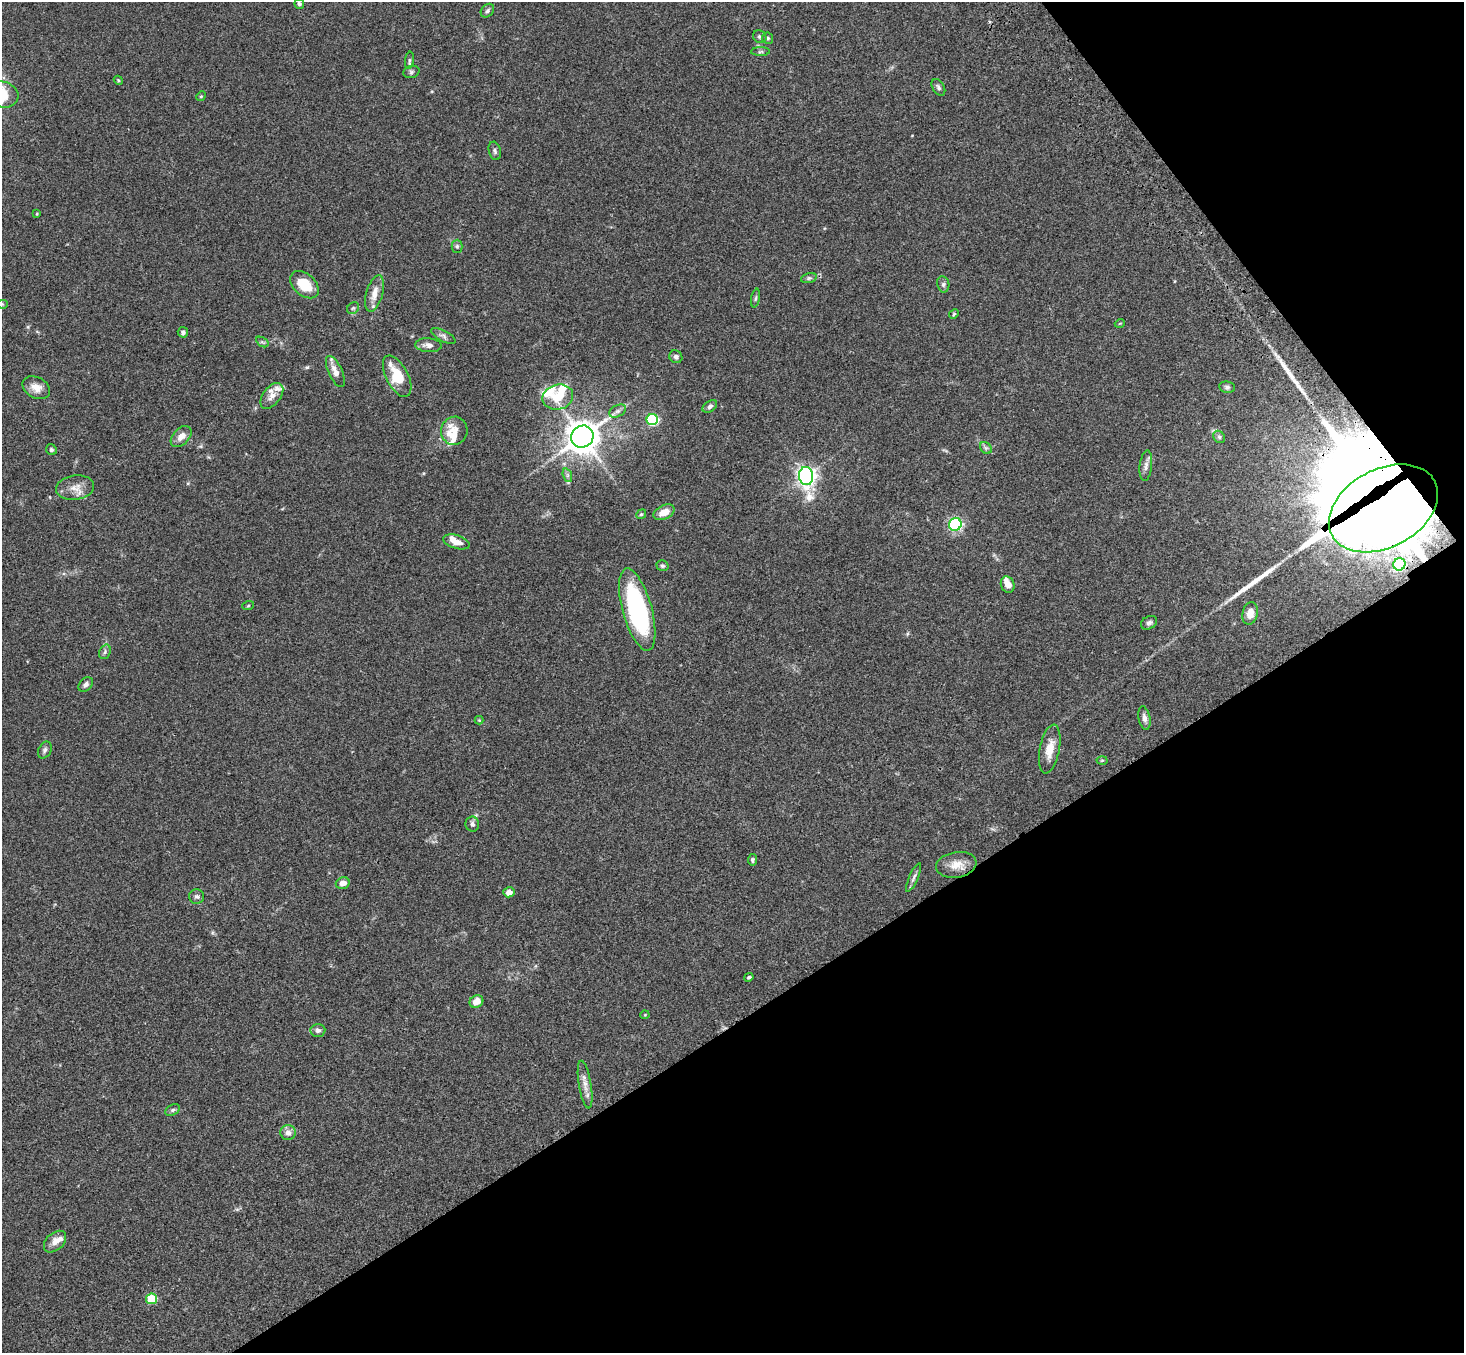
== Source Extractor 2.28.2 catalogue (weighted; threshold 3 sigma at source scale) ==
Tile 12 of 4 x 4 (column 4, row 3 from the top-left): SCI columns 4492-5953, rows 1727-3077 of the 6059 x 6016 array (HDU 1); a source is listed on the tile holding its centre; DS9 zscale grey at full resolution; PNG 1466 x 1355 px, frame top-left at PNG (2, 2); each listed source drawn as its Kron ellipse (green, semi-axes under 4 px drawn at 4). Shown black and unused: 31% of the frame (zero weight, under 3 of 4 exposures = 6% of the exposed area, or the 3 px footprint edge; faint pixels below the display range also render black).
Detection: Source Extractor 2.28.2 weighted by HDU 2 'WHT'; one run over the whole footprint, this tile lists its part. Background 0.0606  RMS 0.0057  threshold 0.0254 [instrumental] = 3 sigma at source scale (4.5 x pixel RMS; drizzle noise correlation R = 1.50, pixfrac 1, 0.05/0.05 arcsec/px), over >= 5 px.
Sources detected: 96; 1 inside a brighter object's white glare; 2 long thin detections or spike segments (spike, bleed or trail) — neither listed nor drawn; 11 inside a brighter listed object's ellipse — not listed separately; the other 82 listed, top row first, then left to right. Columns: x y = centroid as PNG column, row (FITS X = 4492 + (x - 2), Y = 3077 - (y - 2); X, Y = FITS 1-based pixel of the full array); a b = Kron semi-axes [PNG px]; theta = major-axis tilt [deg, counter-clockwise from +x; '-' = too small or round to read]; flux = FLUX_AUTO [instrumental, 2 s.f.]
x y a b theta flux
299 4 5 5 - 1.1
487 11 8 6 47 1.3
760 37 7 6 - 1.2
767 38 5 5 - 1.1
761 52 9 4 1 1.2
409 60 9 4 81 1.3
411 72 8 6 16 1.4
118 80 5 3 - 0.62
938 87 9 6 -59 1.4
2 94 16 13 -13 22
201 96 5 4 - 0.6
495 151 9 6 -74 1.4
37 214 3 2 - 0.44
457 246 6 5 - 1.1
809 278 8 5 16 0.97
943 284 8 6 -78 1.4
304 285 16 10 -42 14
374 293 19 8 74 6
755 298 9 4 79 0.96
2 304 5 5 - 0.55
353 308 6 5 - 1
954 314 5 4 - 0.69
1120 323 5 3 - 0.43
183 332 5 5 - 1.3
443 336 13 5 -28 1.9
262 342 7 4 -32 0.87
428 345 13 7 -4 2.7
676 357 7 6 - 1.7
335 372 17 7 -65 4.6
397 376 22 11 -63 16
1227 387 8 6 -9 1.3
36 388 15 10 -28 5.3
272 396 15 8 52 4.3
558 397 15 12 14 12
710 406 8 5 34 1.5
618 411 9 6 26 1.8
652 420 6 5 - 68
454 431 14 13 - 5.9
582 436 11 10 - 850
181 437 12 8 45 4.3
1219 437 7 5 -47 1.1
986 448 7 5 -44 1.2
51 450 6 5 - 1.1
1146 466 15 6 84 2.6
567 475 7 4 -72 1.2
806 476 9 7 -84 250
75 488 19 12 8 6.3
1383 508 58 39 28 2800
664 512 11 7 25 5.7
641 514 5 4 - 0.76
955 524 6 6 - 90
456 542 14 6 -17 4.6
1399 564 6 6 - 71
662 566 6 5 - 1.1
1008 585 8 6 -68 4.1
248 606 6 4 19 0.62
637 610 42 14 -75 83
1250 613 11 7 77 5.9
1149 623 8 6 29 1.6
105 652 7 5 70 1.3
86 685 8 6 44 1.8
1144 718 12 6 -79 2.5
479 720 4 4 - 0.46
1050 749 24 10 79 8.1
45 750 9 6 62 1.5
1102 760 5 3 - 0.52
472 824 7 6 - 1.8
752 860 6 4 83 1
956 865 20 12 9 7.5
914 877 15 4 67 1.8
343 883 7 6 - 3.8
509 892 5 5 - 3.8
197 896 7 7 - 1.6
749 977 5 3 - 0.92
476 1001 7 6 - 5.3
645 1015 4 4 - 0.5
318 1030 7 6 - 1.8
585 1084 24 6 -80 4.6
173 1110 8 5 27 1.2
288 1133 8 7 - 3.2
55 1242 13 8 43 4.4
151 1299 5 5 - 27
Overlapping masked pixels (flux is a lower limit): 1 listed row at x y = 1383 508
Isophote crosses this tile's border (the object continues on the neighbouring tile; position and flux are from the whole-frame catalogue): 2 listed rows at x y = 2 94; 2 304